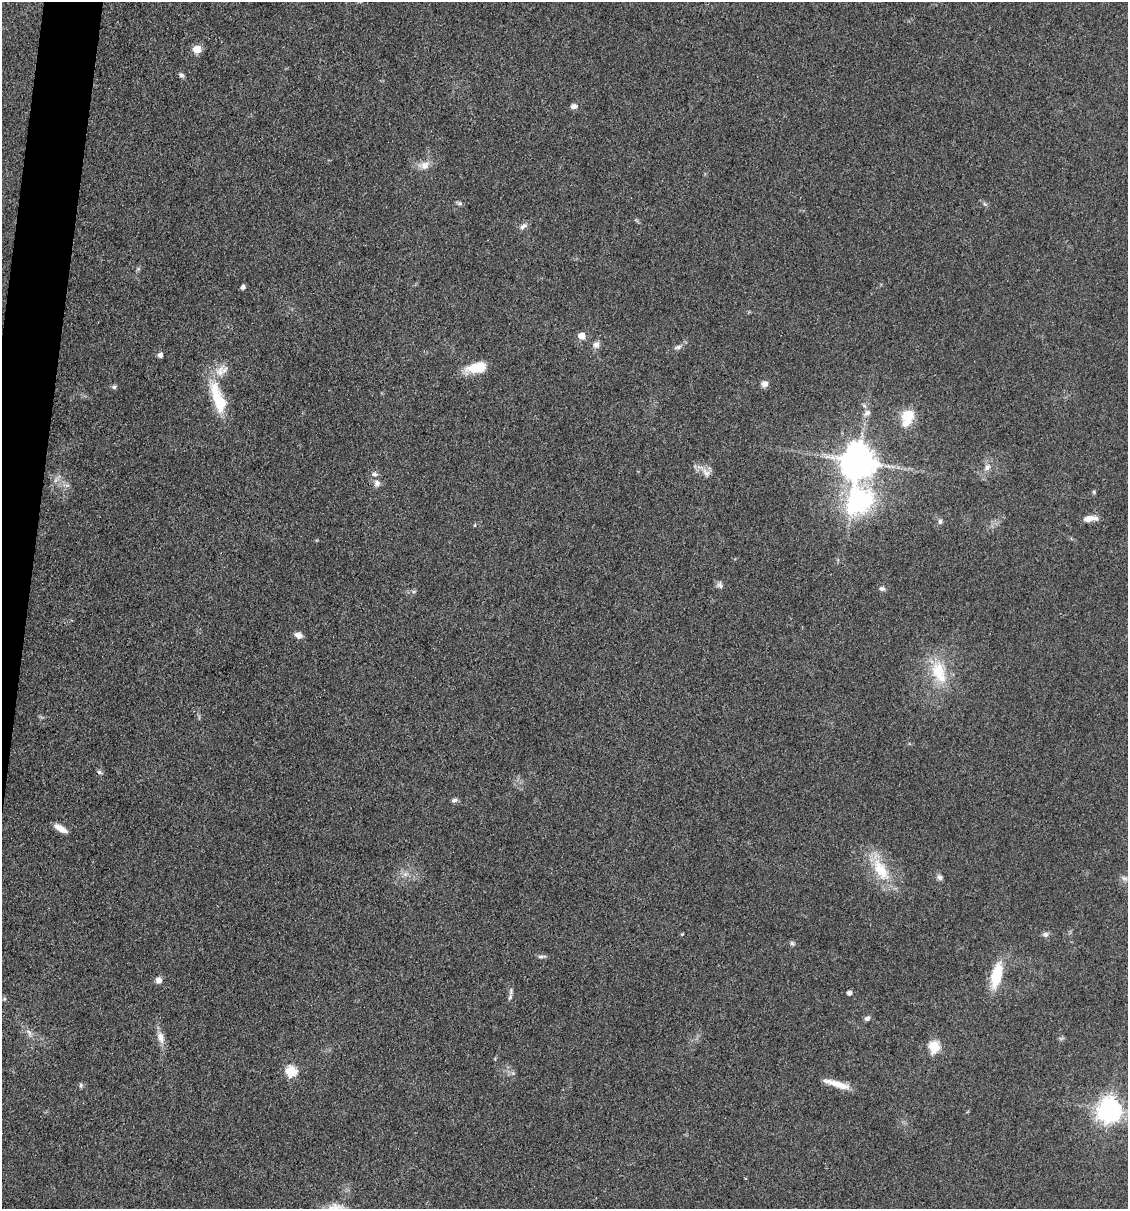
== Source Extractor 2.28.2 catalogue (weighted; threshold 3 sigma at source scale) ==
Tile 7 of 4 x 4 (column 3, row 2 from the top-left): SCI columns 2483-3608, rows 2415-3621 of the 4848 x 4827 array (HDU 1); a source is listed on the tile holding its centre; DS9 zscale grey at full resolution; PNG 1130 x 1211 px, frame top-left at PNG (2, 2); no overlay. Shown black and unused: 2% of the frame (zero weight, under 3 of 4 exposures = <1% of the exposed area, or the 3 px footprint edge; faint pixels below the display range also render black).
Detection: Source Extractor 2.28.2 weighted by HDU 2 'WHT'; one run over the whole footprint, this tile lists its part. Background 0.0764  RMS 0.0059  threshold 0.0266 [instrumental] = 3 sigma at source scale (4.5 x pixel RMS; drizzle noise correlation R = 1.50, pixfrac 1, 0.05/0.05 arcsec/px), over >= 5 px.
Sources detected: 62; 1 cosmic-ray / hot-pixel residue — not listed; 2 inside a brighter listed object's ellipse — not listed separately; the other 59 listed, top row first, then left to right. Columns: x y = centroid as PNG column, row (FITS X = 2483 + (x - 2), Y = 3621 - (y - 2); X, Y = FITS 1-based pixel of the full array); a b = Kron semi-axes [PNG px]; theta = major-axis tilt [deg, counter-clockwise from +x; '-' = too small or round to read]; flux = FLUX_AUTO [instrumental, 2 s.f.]
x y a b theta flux
197 49 5 5 - 16
181 75 8 5 -20 1.4
574 106 8 7 - 2.4
425 165 13 11 39 5.2
460 203 8 6 -1 1.2
985 204 6 5 - 1.1
523 226 12 6 35 2.6
138 269 6 4 71 0.96
243 287 5 4 - 2.2
582 336 5 5 - 8.6
596 345 9 8 - 2.9
678 347 11 5 16 1.9
160 355 5 4 - 3.1
476 367 22 11 10 15
765 384 8 7 - 2.9
114 387 6 5 - 1.3
218 398 46 15 -71 25
864 406 6 5 - 1.3
867 413 10 7 41 2.6
908 417 20 11 69 15
858 461 10 10 - 1500
987 467 10 7 50 3
706 473 14 9 -41 4.6
374 474 8 7 - 2.3
56 480 7 4 71 1.5
377 483 8 8 - 2.6
1094 492 5 5 - 0.78
859 502 39 31 76 70
1088 519 12 7 21 4.5
940 521 6 5 - 1.7
475 525 5 3 - 0.52
719 585 9 8 - 2
882 588 8 6 -18 1.6
414 591 6 4 19 0.91
298 635 9 7 -22 3.4
939 672 34 18 -72 23
454 800 8 5 15 1.6
60 828 15 5 -30 5.9
881 870 36 16 -59 23
405 874 6 6 - 1.8
940 877 8 6 -41 1.9
1124 878 9 6 -18 1.8
682 934 4 3 - 0.54
1045 934 8 7 - 1.8
792 943 6 6 - 1.2
542 956 13 3 3 1.5
997 975 21 9 77 26
158 980 8 7 - 2.9
849 993 4 4 - 3.1
510 997 10 5 66 1.7
867 1018 7 6 - 1.7
29 1033 13 6 -64 2.9
161 1038 17 9 -72 5.2
934 1046 6 6 - 39
291 1071 6 6 - 46
837 1084 34 7 -17 8.8
81 1085 7 5 -83 1
1109 1110 8 8 - 540
336 1208 25 14 -5 9.8
Isophote crosses this tile's border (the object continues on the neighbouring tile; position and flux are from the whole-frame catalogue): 1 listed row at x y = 336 1208